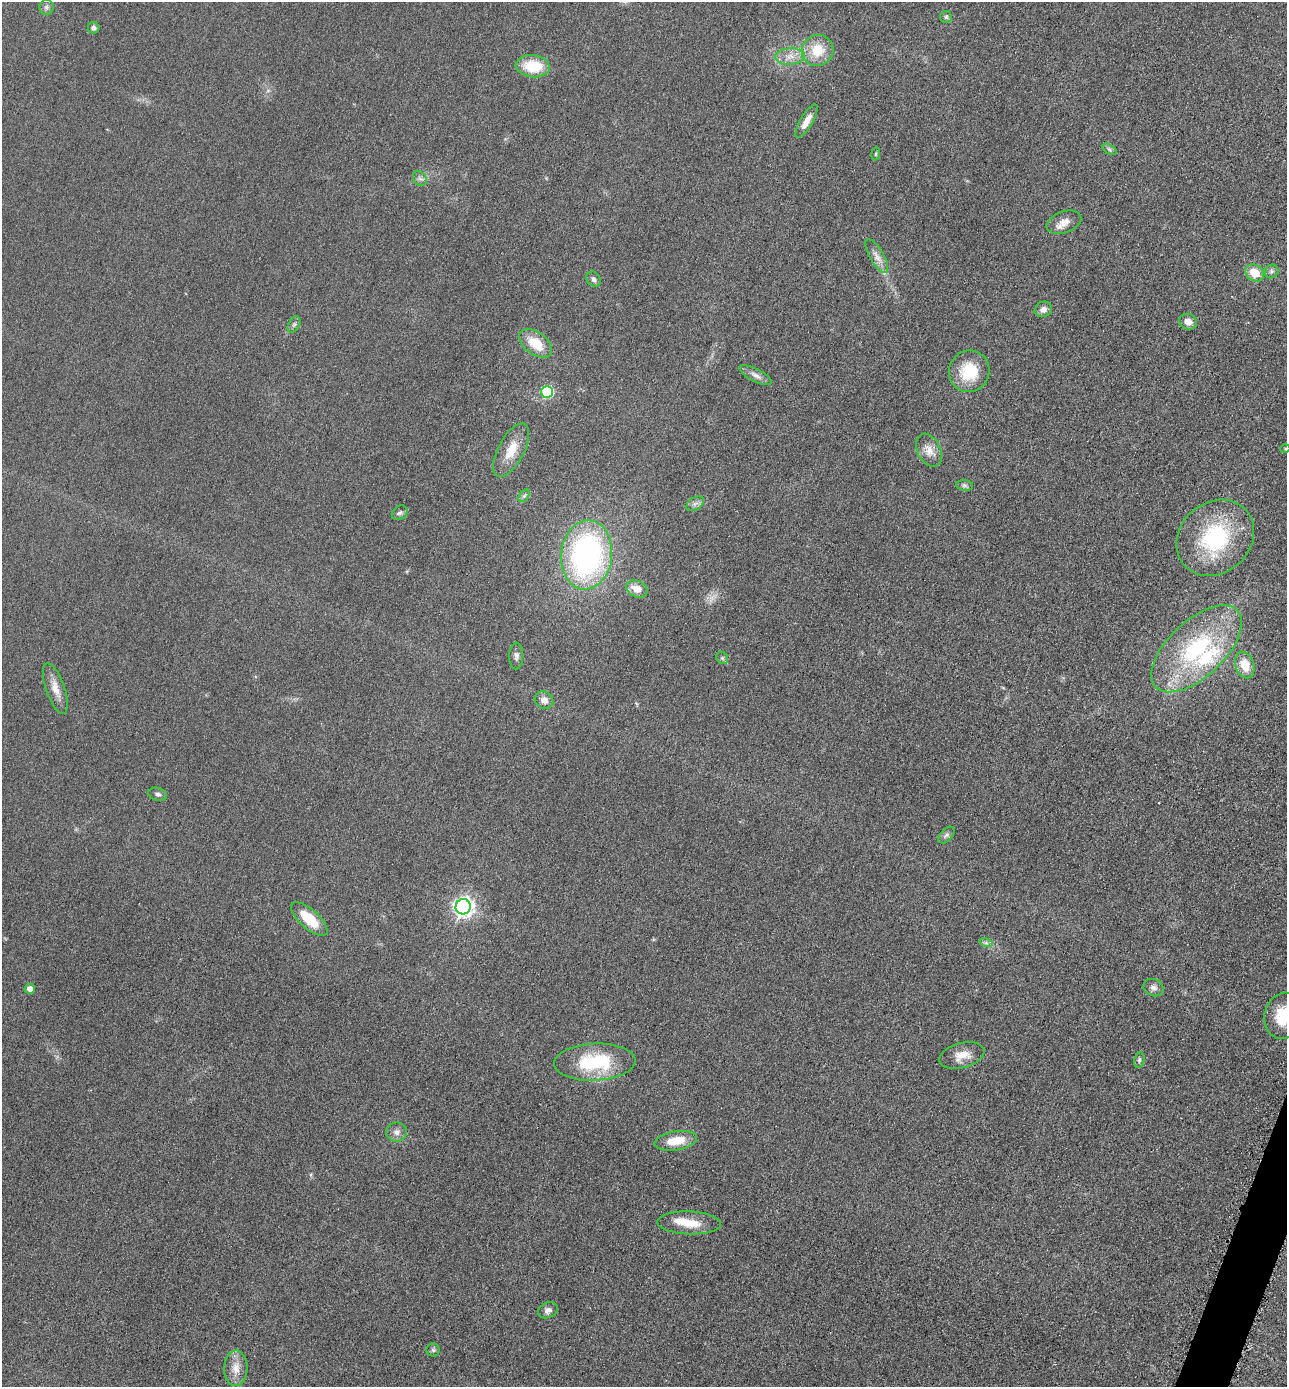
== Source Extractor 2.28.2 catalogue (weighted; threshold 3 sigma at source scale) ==
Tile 6 of 4 x 4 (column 2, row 2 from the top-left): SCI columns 1579-2863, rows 2784-4168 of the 5584 x 5572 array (HDU 1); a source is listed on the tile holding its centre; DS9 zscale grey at full resolution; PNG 1289 x 1389 px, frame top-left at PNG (2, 2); each listed source drawn as its Kron ellipse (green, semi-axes under 4 px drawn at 4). Shown black and unused: <1% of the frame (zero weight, under 3 of 6 exposures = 2% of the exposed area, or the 3 px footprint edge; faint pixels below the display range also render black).
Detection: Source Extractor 2.28.2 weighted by HDU 2 'WHT'; one run over the whole footprint, this tile lists its part. Background 0.0494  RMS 0.0096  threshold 0.0393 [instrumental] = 3 sigma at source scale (4.09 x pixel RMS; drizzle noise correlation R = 1.36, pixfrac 0.8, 0.05/0.05 arcsec/px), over >= 5 px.
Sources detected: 57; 2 inside a brighter listed object's ellipse — not listed separately; the other 55 listed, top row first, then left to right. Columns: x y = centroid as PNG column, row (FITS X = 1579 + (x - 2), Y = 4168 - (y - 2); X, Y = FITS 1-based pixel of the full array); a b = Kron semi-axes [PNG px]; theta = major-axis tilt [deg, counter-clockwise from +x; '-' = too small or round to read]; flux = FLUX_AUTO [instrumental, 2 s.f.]
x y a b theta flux
46 7 7 7 - 2.6
946 17 6 6 - 1.7
94 28 6 5 - 2.7
817 50 16 15 - 23
790 56 14 8 4 8.7
533 66 17 11 -6 29
807 121 19 6 60 9.4
1109 149 8 4 -31 1.8
876 154 6 3 81 0.91
420 179 8 6 -52 2.7
1064 222 18 10 20 8.5
877 256 19 7 -60 6.6
1272 271 7 6 - 2.4
1255 273 10 8 -34 17
593 279 8 6 -50 3.1
1043 309 9 7 28 4.5
1188 322 9 7 -24 6.5
294 324 8 5 63 2.2
536 343 19 11 -37 21
969 371 21 20 - 33
756 375 18 6 -27 5.2
547 392 6 6 - 80
1285 449 5 3 - 0.99
511 450 29 13 62 17
929 450 17 11 -64 9.8
964 485 8 5 -6 2.2
524 496 7 4 55 1.8
695 504 10 6 33 3.3
400 513 8 6 34 2.3
1215 538 41 35 41 87
587 555 35 25 84 230
637 589 11 8 -24 10
1197 649 56 28 43 110
516 656 13 7 89 3.7
722 658 6 5 - 1.7
1245 665 13 9 -72 18
55 689 26 9 -70 11
544 700 10 8 -35 5.6
158 794 9 6 -15 2.9
946 835 10 6 46 2.6
463 907 7 7 - 430
309 919 23 9 -41 25
986 943 7 4 -17 1.8
1153 988 10 8 -24 4.2
30 989 5 5 - 5.8
1283 1016 23 19 76 30
962 1055 23 12 15 13
1139 1060 8 5 80 2.1
595 1062 41 18 3 60
397 1132 10 9 - 4.9
676 1141 21 9 9 19
689 1223 32 11 -2 19
548 1310 10 7 24 4
433 1350 6 6 - 1.8
236 1368 18 11 88 11
Isophote crosses this tile's border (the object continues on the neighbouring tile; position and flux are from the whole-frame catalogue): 1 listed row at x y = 1283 1016